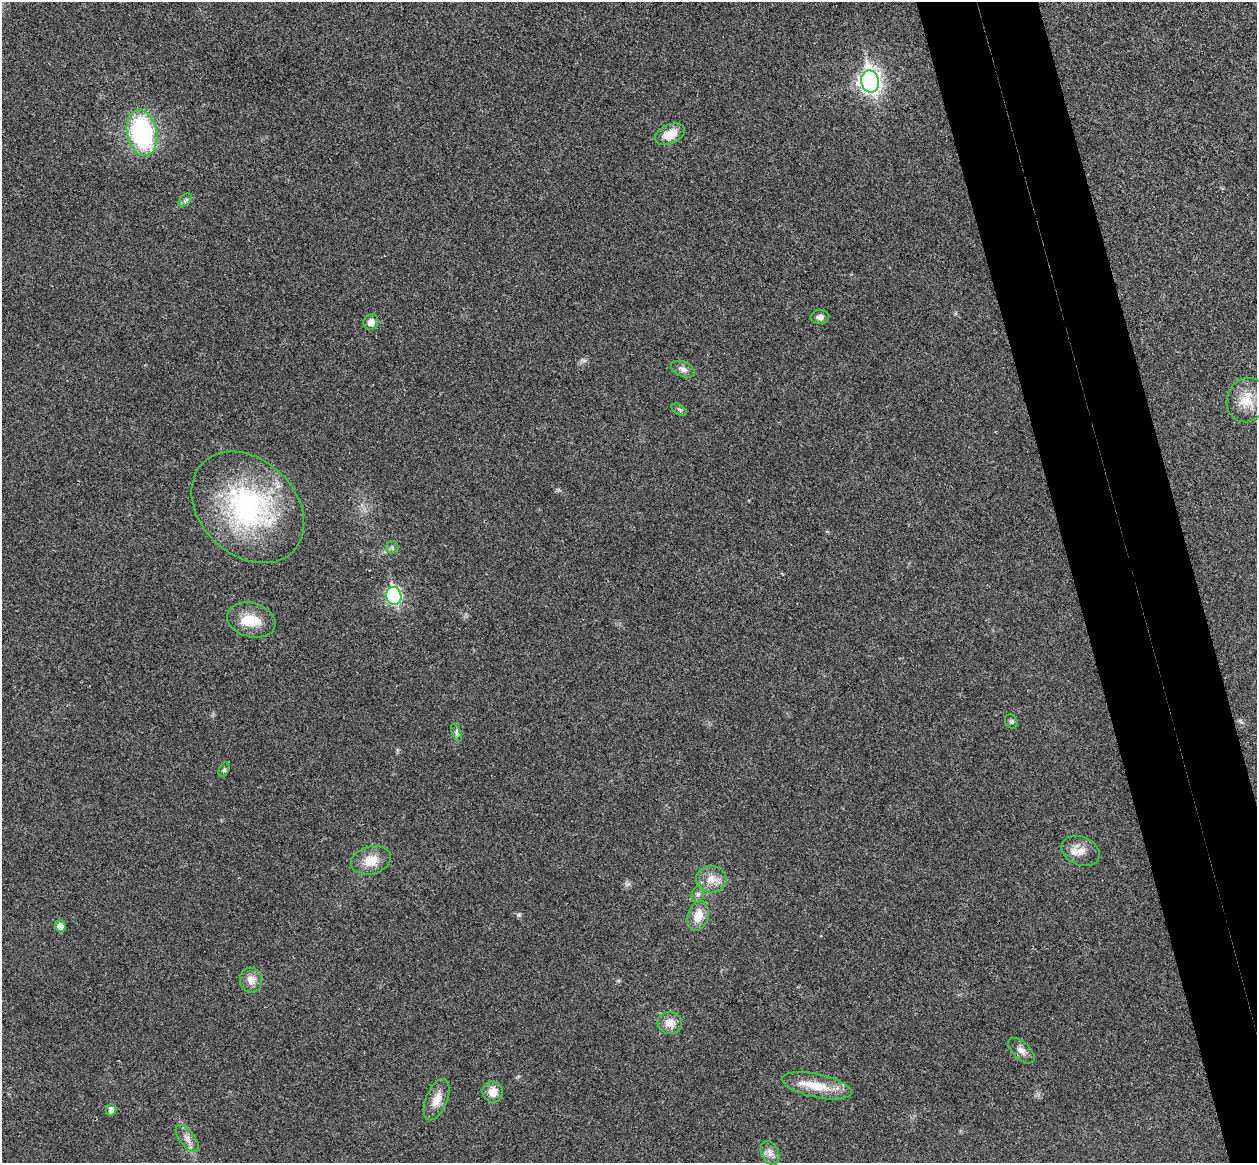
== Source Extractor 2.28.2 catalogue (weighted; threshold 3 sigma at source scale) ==
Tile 6 of 4 x 4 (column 2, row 2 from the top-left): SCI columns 1312-2566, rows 2482-3642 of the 5134 x 5077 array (HDU 1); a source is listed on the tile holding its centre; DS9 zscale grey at full resolution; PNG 1259 x 1165 px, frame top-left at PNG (2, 2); each listed source drawn as its Kron ellipse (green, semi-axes under 4 px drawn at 4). Shown black and unused: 9% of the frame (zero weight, under 3 of 4 exposures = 6% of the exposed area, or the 3 px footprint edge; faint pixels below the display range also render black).
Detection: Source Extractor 2.28.2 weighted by HDU 2 'WHT'; one run over the whole footprint, this tile lists its part. Background 0.0227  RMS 0.0047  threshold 0.0209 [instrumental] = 3 sigma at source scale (4.5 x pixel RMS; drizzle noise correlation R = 1.50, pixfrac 1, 0.05/0.05 arcsec/px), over >= 5 px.
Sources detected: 33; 2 inside a brighter listed object's ellipse — not listed separately; the other 31 listed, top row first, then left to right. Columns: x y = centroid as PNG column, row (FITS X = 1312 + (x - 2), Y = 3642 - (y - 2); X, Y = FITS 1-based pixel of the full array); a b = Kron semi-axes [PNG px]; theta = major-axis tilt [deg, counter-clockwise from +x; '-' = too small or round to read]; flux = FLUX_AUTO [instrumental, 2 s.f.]
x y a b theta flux
870 81 11 9 -77 250
142 133 23 15 -79 65
670 134 16 9 23 8.2
185 200 8 5 45 1
820 317 9 6 1 2.1
371 322 8 7 - 3.6
683 369 13 7 -23 2.4
1247 400 22 19 71 10
679 410 8 5 -32 0.86
248 507 63 47 -44 84
392 547 6 6 - 0.98
394 596 9 7 -76 73
251 620 25 17 -15 11
1011 721 7 6 - 0.99
456 733 9 3 -69 0.87
224 769 7 5 63 0.93
1081 851 20 14 -23 6
371 860 20 13 14 7.7
711 879 15 13 -6 5.8
698 894 8 6 75 1.3
698 916 15 10 75 6.7
60 926 5 5 - 4.2
251 980 12 11 - 4.4
670 1023 12 11 - 5
1021 1051 16 8 -43 3
817 1086 35 11 -12 12
493 1092 10 10 - 5.6
437 1100 22 10 67 6.1
111 1110 6 5 - 2.7
187 1139 16 7 -52 3.2
770 1153 12 8 -65 2.9